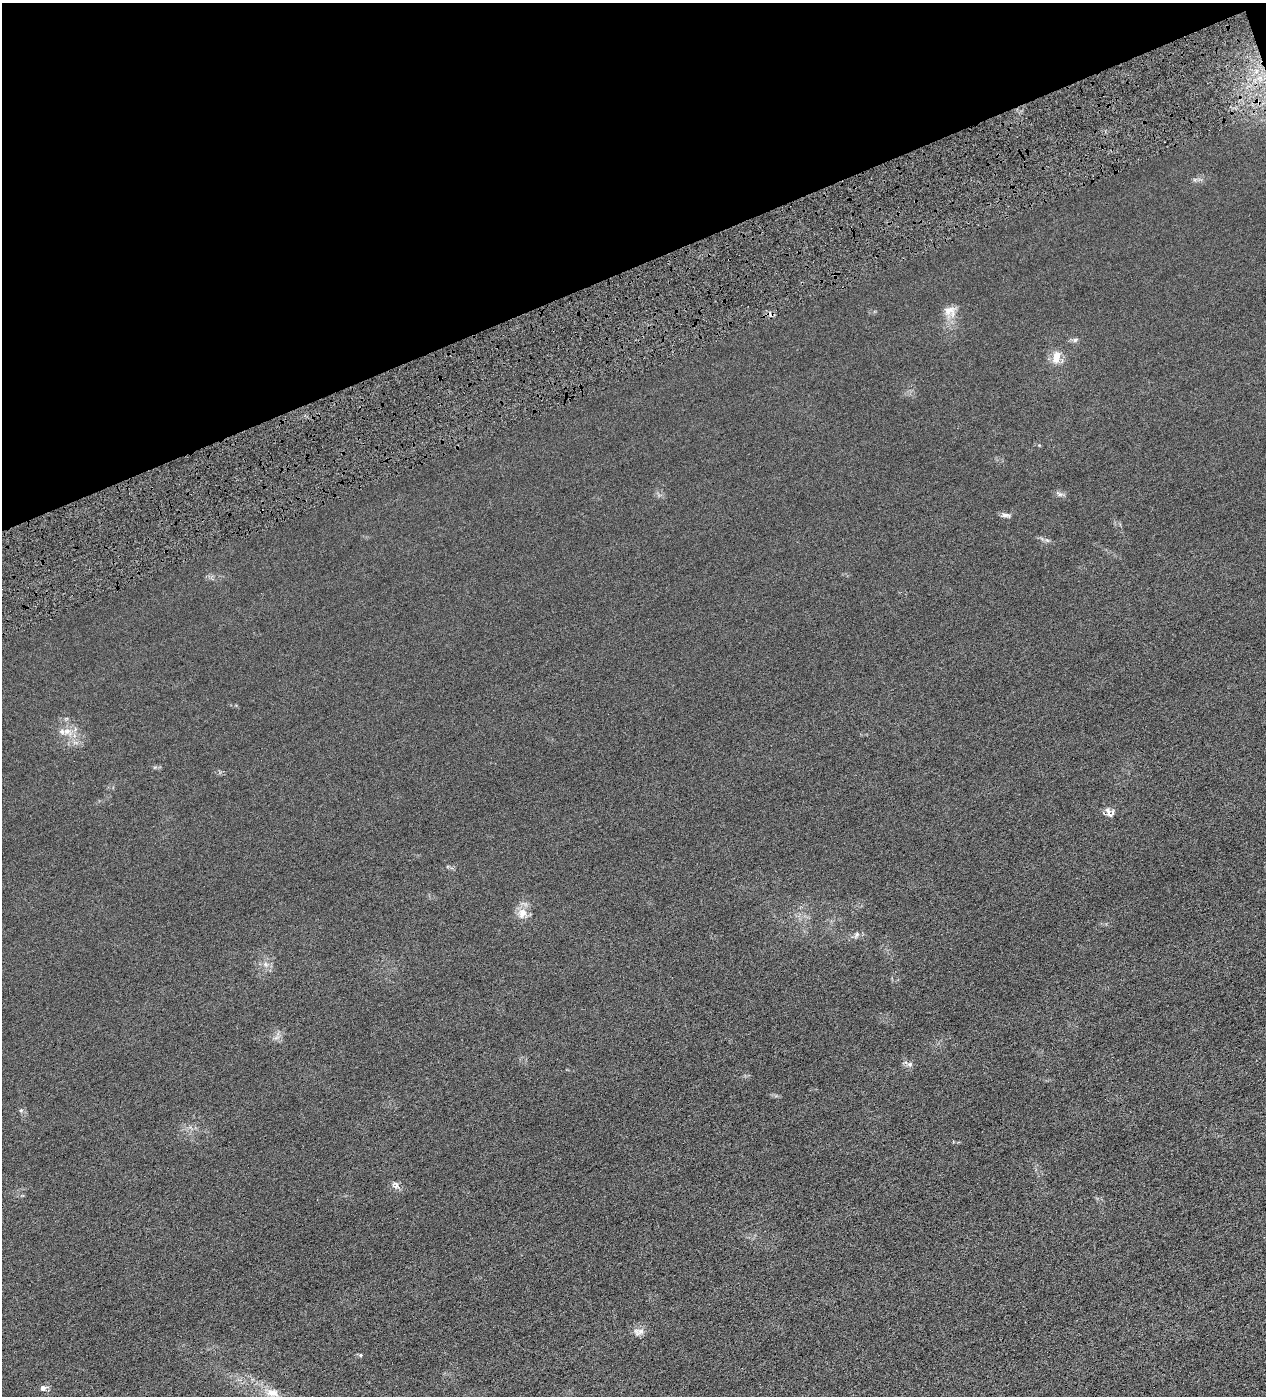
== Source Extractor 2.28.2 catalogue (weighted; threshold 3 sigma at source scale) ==
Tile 3 of 4 x 4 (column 3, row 1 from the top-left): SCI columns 2692-3955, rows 4182-5575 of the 5513 x 5577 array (HDU 1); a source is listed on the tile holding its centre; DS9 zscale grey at full resolution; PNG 1268 x 1398 px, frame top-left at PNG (2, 3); no overlay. Shown black and unused: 19% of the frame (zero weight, under 4 of 8 exposures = <1% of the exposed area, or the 3 px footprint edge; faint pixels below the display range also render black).
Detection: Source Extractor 2.28.2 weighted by HDU 2 'WHT'; one run over the whole footprint, this tile lists its part. Background 0.0133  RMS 0.0042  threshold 0.0173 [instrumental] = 3 sigma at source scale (4.09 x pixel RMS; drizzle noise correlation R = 1.36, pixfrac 0.8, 0.05/0.05 arcsec/px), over >= 5 px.
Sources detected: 18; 1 cosmic-ray / hot-pixel residue — not listed; the other 17 listed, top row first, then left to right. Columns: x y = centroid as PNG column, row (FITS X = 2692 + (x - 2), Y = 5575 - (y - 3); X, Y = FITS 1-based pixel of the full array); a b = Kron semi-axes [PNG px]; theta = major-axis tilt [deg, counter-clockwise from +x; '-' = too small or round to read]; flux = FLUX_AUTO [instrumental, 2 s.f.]
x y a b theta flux
950 311 17 14 -9 3.7
1075 340 7 4 45 0.67
1056 357 15 8 76 4.3
1060 494 9 5 -25 0.96
1005 515 12 5 -2 1.2
67 731 10 8 10 2.7
1109 814 15 8 33 1.9
522 913 16 12 74 3.7
857 934 8 5 71 0.8
265 964 7 4 -71 0.76
910 1064 7 6 - 0.96
21 1110 5 4 - 0.47
395 1185 11 8 -33 1.7
639 1332 15 9 6 2.2
361 1355 5 4 - 0.51
43 1388 7 5 19 2
272 1393 20 11 -9 5.6